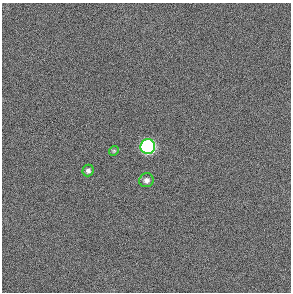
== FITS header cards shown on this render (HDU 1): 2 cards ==
NAXIS1  =                  289 / length of data axis 1
NAXIS2  =                  290 / length of data axis 2

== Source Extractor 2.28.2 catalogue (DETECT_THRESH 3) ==
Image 289 x 290 px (HDU 1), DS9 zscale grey, 1 PNG px = 1 image px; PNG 293 x 294 px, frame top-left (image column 1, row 290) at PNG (2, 3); each listed source drawn as its Kron ellipse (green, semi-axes under 4 px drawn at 4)
Background -0.613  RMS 63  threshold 189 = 3 sigma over >= 5 px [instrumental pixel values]
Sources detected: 4; all 4 listed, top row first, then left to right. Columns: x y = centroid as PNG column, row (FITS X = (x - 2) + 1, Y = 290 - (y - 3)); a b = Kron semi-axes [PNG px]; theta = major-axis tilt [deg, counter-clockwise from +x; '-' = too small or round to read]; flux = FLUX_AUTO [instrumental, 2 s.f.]
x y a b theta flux
148 147 7 7 - 1.3e+06
114 151 5 4 - 4.8e+03
88 170 6 5 - 1.2e+04
146 180 7 7 - 1.8e+04